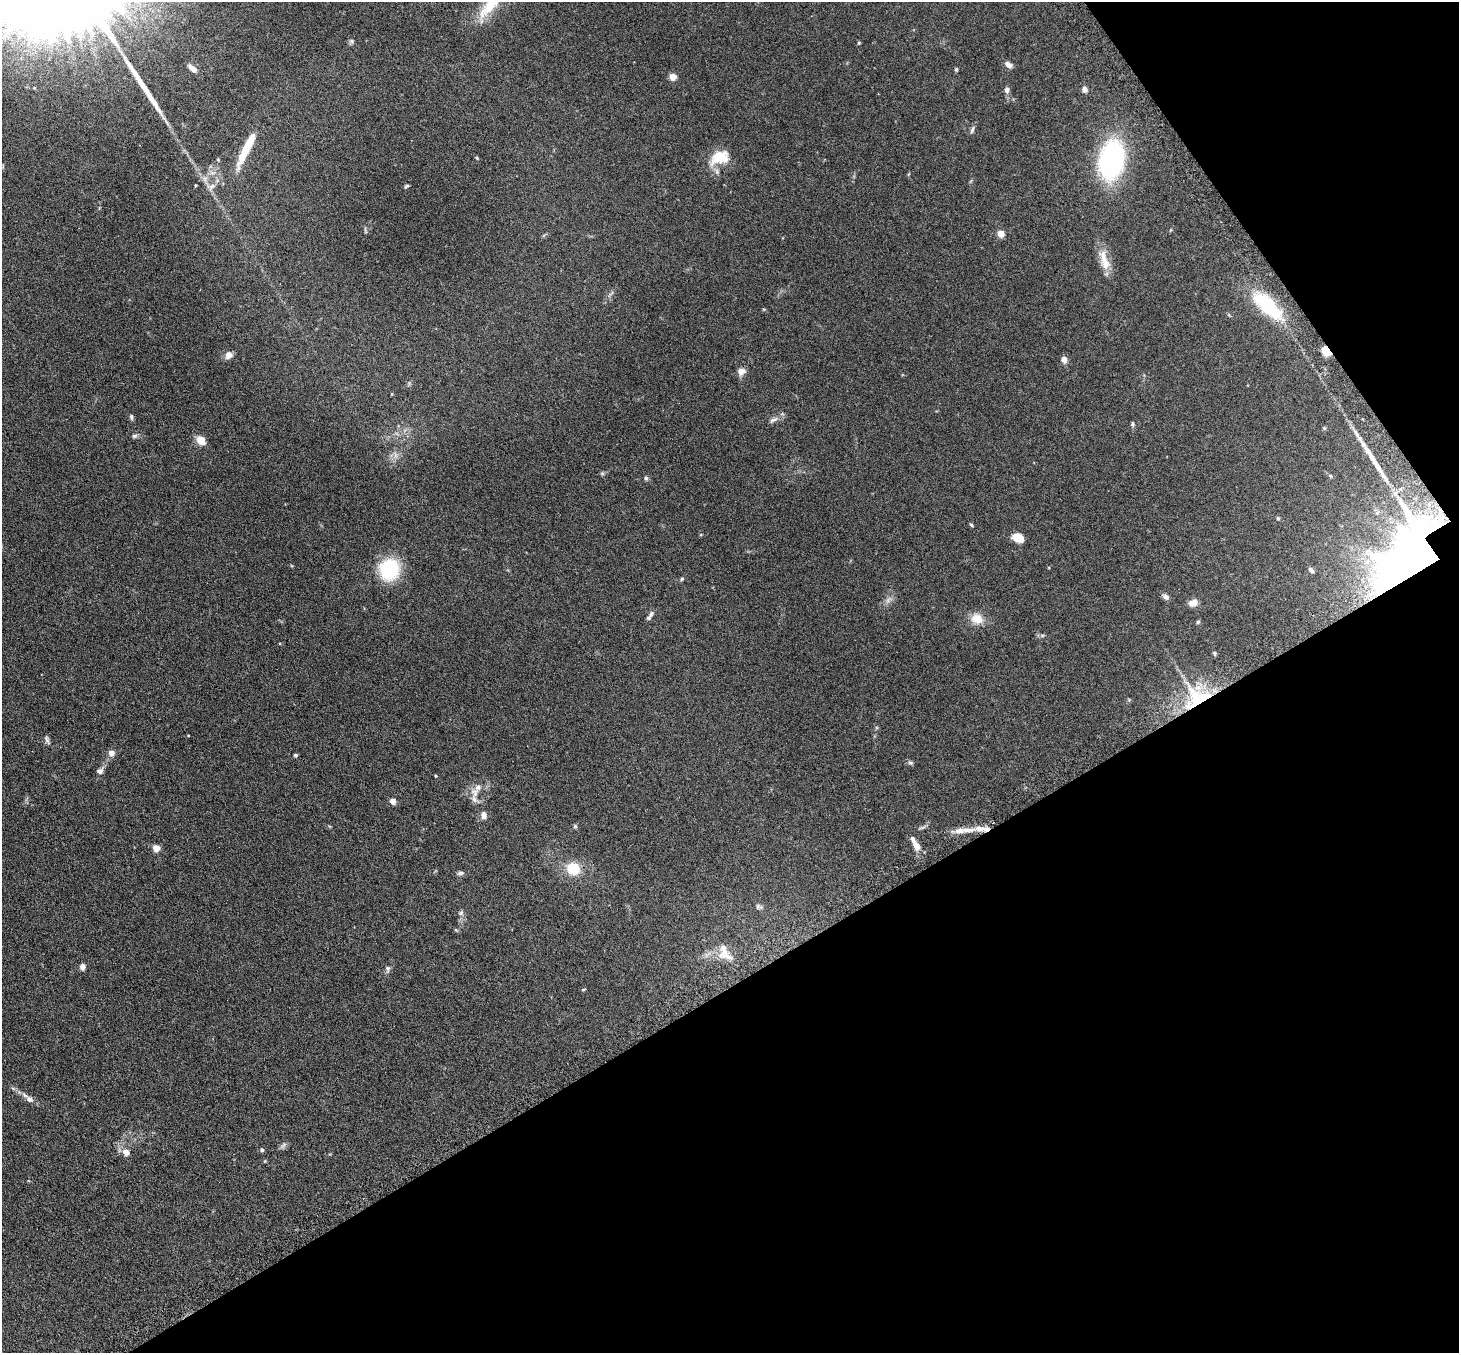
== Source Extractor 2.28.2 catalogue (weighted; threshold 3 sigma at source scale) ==
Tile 12 of 4 x 4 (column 4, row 3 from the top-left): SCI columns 4423-5879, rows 1539-2889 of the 5929 x 5919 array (HDU 1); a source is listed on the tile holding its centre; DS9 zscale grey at full resolution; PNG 1461 x 1355 px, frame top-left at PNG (2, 2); no overlay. Shown black and unused: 32% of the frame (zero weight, under 3 of 6 exposures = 4% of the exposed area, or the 3 px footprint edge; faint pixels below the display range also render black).
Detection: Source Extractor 2.28.2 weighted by HDU 2 'WHT'; one run over the whole footprint, this tile lists its part. Background 0.12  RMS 0.0045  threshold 0.0185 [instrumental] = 3 sigma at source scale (4.09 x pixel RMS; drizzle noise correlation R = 1.36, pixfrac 0.8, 0.05/0.05 arcsec/px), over >= 5 px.
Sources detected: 84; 1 too faint to see at this stretch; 2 long thin detections or spike segments (spike, bleed or trail) — not listed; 6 inside a brighter listed object's ellipse — not listed separately; the other 75 listed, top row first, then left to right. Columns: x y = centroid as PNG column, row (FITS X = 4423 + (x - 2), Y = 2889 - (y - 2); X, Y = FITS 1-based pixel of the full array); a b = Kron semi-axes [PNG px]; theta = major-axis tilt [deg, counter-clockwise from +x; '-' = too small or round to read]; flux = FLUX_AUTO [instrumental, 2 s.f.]
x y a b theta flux
493 2 57 13 49 18
352 41 7 6 - 0.78
859 43 4 4 - 0.52
1008 65 9 6 -28 1.9
192 68 13 6 -41 2.2
956 69 5 4 - 0.54
673 77 5 4 - 8.3
1084 89 7 7 - 1.7
1007 90 7 6 - 1.4
972 130 10 5 73 1
246 148 43 8 64 13
718 157 27 15 47 8.7
477 158 5 3 - 0.37
218 160 5 4 - 0.4
1111 160 29 18 78 90
195 185 3 2 - 0.41
212 186 13 7 38 2
406 186 5 3 - 0.66
365 230 10 3 -80 0.5
1001 233 5 4 - 9.2
1104 258 25 12 -77 6.4
1267 305 42 16 -43 26
1326 351 9 6 -54 7.7
229 355 8 7 - 2.8
1064 359 7 6 - 2.3
741 371 9 8 - 2.8
131 417 8 5 -84 0.78
773 420 12 5 26 1.6
1133 424 7 5 -76 0.66
134 436 7 5 4 0.9
201 440 10 8 -51 5
602 473 6 5 - 0.62
646 478 6 5 - 0.74
1278 518 5 4 - 0.51
971 525 5 3 - 0.55
1018 538 11 8 -21 5.5
1414 553 67 49 57 460
390 569 16 15 - 33
1311 570 9 5 -47 1.2
682 579 6 4 46 0.51
1166 597 8 6 -33 1.4
1193 603 11 8 19 2.6
651 614 10 6 59 1.4
977 619 16 13 -24 5.4
1198 622 6 4 46 0.56
1214 653 5 5 - 0.59
1197 698 35 25 21 31
47 739 10 5 -65 1.1
111 753 6 6 - 2.7
295 755 4 4 - 0.72
910 763 7 4 -19 0.74
100 771 8 7 - 1.5
436 776 4 3 - 0.33
475 792 14 11 -69 3.4
393 801 6 6 - 2.1
483 815 9 7 -84 2.4
575 826 5 5 - 0.61
922 827 11 4 23 0.83
980 829 16 8 -8 3.7
960 831 15 8 8 3.5
916 846 9 6 -61 3.5
156 848 7 6 - 3.1
573 869 14 12 -29 11
460 873 9 5 15 0.93
758 907 9 6 -21 1
461 913 7 6 - 0.97
456 930 6 4 -18 0.43
723 949 28 13 82 6.2
82 967 6 6 - 1.9
387 969 10 6 -87 1.1
583 989 6 3 9 0.37
29 1099 10 7 -34 2.2
283 1145 11 5 54 1
262 1150 5 4 - 0.77
126 1152 8 7 - 2.9
Overlapping masked pixels (flux is a lower limit): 3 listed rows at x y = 1326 351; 1414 553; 1197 698
Isophote crosses this tile's border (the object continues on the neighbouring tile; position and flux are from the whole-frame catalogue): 1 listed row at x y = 493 2